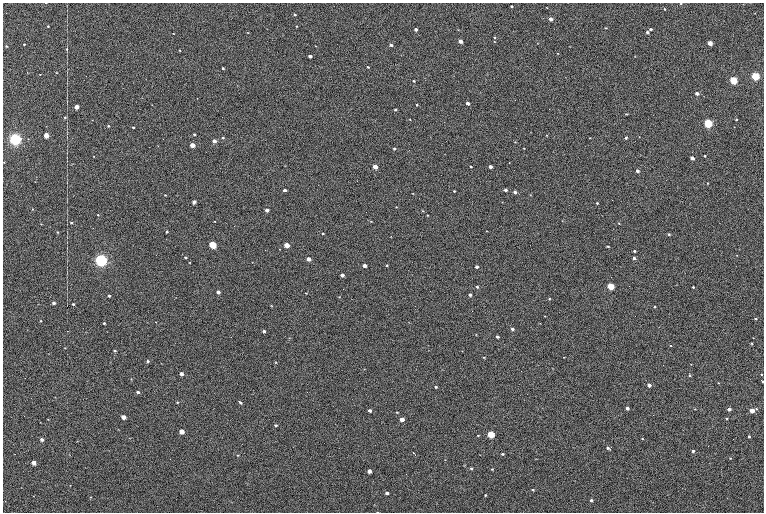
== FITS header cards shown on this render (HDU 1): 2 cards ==
NAXIS1  =                 1523
NAXIS2  =                 1020

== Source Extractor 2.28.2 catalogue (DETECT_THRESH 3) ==
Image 1523 x 1020 px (HDU 1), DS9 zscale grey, zoomed out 1/2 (1 PNG px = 2 x 2 image px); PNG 766 x 514 px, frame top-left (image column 2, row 1019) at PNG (3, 3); no overlay
Background 72.7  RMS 19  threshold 56.1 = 3 sigma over >= 5 px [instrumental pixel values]
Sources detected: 262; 45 cannot appear on this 1/2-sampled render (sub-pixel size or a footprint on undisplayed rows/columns) and are not listed; the other 217 listed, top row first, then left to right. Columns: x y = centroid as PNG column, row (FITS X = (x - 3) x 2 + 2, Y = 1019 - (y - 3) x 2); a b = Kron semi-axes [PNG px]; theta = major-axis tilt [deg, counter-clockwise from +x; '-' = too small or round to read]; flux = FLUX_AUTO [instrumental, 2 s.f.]
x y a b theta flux
46 3 3 1 - 4.8e+03
681 4 3 2 - 3.3e+03
743 4 2 2 - 1.0e+03
511 6 3 3 - 5.7e+03
547 8 3 2 - 2.5e+03
665 9 3 2 - 4.5e+03
755 13 2 1 - 1.2e+03
295 14 3 2 - 6.5e+03
550 19 3 2 - 2.7e+04
48 26 2 2 - 4.0e+03
296 26 2 2 - 2.4e+03
605 28 3 2 - 3.2e+03
267 29 2 1 - 1.1e+03
416 29 3 2 - 1.5e+04
650 29 3 2 - 8.3e+03
458 30 3 2 - 1.7e+03
647 32 3 2 - 1.1e+04
173 33 2 2 - 2.5e+03
248 33 3 3 - 2.3e+03
495 37 3 3 - 3.5e+03
460 41 3 3 - 3.4e+04
494 41 3 2 - 2.1e+03
710 43 3 3 - 5.9e+04
24 44 2 2 - 4.7e+03
391 45 3 3 - 9.3e+03
6 46 2 2 - 5.1e+03
67 49 3 2 - 2.5e+03
179 50 3 2 - 3.0e+03
557 53 3 2 - 1.8e+03
310 56 3 2 - 1.7e+04
635 57 3 2 - 1.5e+03
368 67 3 2 - 4.6e+03
223 68 3 2 - 5.6e+03
27 72 2 2 - 1.3e+03
56 73 3 2 - 2.1e+03
40 75 2 2 - 2.8e+03
755 76 3 3 - 5.7e+05
733 80 3 3 - 4.5e+05
414 81 3 2 - 4.1e+03
697 93 3 2 - 2.3e+04
197 98 2 1 - 1.3e+03
468 103 3 3 - 1.8e+04
152 105 2 2 - 1.3e+03
416 105 3 3 - 3.7e+03
76 107 3 3 - 6.5e+04
395 110 3 2 - 5.3e+03
626 114 2 2 - 3.3e+03
65 117 3 3 - 5.3e+03
410 119 3 2 - 2.1e+03
736 119 2 2 - 3.1e+03
92 120 2 2 - 1.5e+03
708 123 4 3 - 6.0e+05
46 126 2 1 - 1.1e+03
108 126 3 3 - 4.1e+03
133 127 3 2 - 5.0e+03
734 127 2 2 - 1.4e+03
194 134 3 2 - 7.8e+03
46 135 3 3 - 1.1e+05
547 135 3 2 - 2.6e+03
639 137 3 2 - 1.6e+03
223 138 3 2 - 3.3e+03
590 138 3 2 - 2.6e+03
626 138 3 2 - 6.5e+03
15 139 4 3 - 2.3e+06
28 139 3 2 - 2.5e+03
163 139 2 1 - 2.7e+03
214 141 3 3 - 2.9e+04
515 142 3 2 - 2.5e+03
192 145 3 3 - 6.2e+04
394 148 3 3 - 5.0e+03
524 148 3 2 - 1.9e+03
94 156 2 2 - 1.9e+03
705 156 3 2 - 4.5e+03
692 158 3 2 - 3.5e+04
4 162 2 2 - 1.5e+03
509 163 3 3 - 2.1e+03
490 166 3 3 - 2.8e+04
375 167 3 3 - 6.3e+04
471 167 3 2 - 4.1e+03
637 171 3 2 - 1.3e+04
35 182 3 2 - 1.3e+03
708 183 3 2 - 2.7e+03
285 190 3 2 - 1.2e+04
505 190 3 2 - 1.2e+04
454 191 3 2 - 2.9e+03
515 192 3 3 - 1.4e+04
412 193 3 2 - 2.3e+03
165 195 2 2 - 2.7e+03
531 195 3 2 - 1.9e+03
612 200 2 1 - 8.3e+02
194 202 4 3 - 1.5e+04
597 203 2 2 - 5.1e+03
396 207 4 2 - 1.7e+03
33 209 2 2 - 2.3e+03
267 210 3 3 - 1.9e+04
423 211 3 3 - 2.4e+03
98 215 3 2 - 3.1e+03
427 215 3 2 - 2.7e+03
214 221 2 2 - 2.4e+03
562 221 3 2 - 1.0e+03
71 222 3 2 - 5.9e+03
371 222 3 3 - 2.6e+03
619 223 3 2 - 2.7e+03
41 224 3 2 - 2.3e+03
487 231 3 2 - 2.1e+03
58 232 3 3 - 3.5e+03
167 232 3 2 - 5.5e+03
323 233 3 3 - 4.6e+03
669 234 3 3 - 4.4e+03
391 237 3 2 - 1.5e+03
213 245 4 3 - 3.4e+05
286 245 3 3 - 8.7e+04
608 246 3 2 - 5.0e+03
279 249 2 2 - 1.8e+03
634 251 2 2 - 5.8e+03
737 255 2 2 - 1.7e+03
186 257 3 2 - 4.1e+03
634 258 3 2 - 1.3e+04
309 259 3 3 - 3.7e+04
101 260 4 3 - 2.6e+06
189 262 3 2 - 1.9e+03
252 262 3 2 - 1.3e+03
387 265 3 3 - 3.7e+03
365 266 3 3 - 3.2e+04
476 267 3 3 - 1.0e+04
342 275 3 3 - 1.6e+04
610 286 3 3 - 2.6e+05
477 287 3 2 - 3.5e+03
693 287 3 2 - 4.7e+03
218 292 3 3 - 1.5e+04
306 293 3 2 - 2.5e+03
470 295 3 3 - 9.9e+03
109 296 3 2 - 7.2e+03
339 297 3 3 - 2.1e+03
550 299 3 3 - 3.7e+03
54 303 3 2 - 1.5e+04
73 304 2 2 - 5.2e+03
271 306 3 3 - 2.6e+03
654 307 3 2 - 4.3e+03
544 316 3 2 - 1.9e+03
755 319 2 2 - 4.8e+03
40 321 3 2 - 2.4e+03
156 322 3 2 - 1.6e+03
409 322 3 2 - 1.3e+03
104 323 3 2 - 6.4e+03
540 323 3 2 - 1.3e+03
512 329 3 3 - 9.7e+03
264 331 3 3 - 9.0e+03
107 332 3 2 - 1.1e+03
476 335 3 2 - 1.7e+03
497 337 3 2 - 8.3e+03
289 338 3 2 - 1.7e+03
753 338 2 2 - 1.8e+03
752 343 3 3 - 2.8e+03
671 345 3 2 - 3.1e+03
65 348 3 2 - 2.4e+03
115 351 3 2 - 5.2e+03
484 357 3 2 - 2.7e+03
564 357 3 1 - 1.4e+03
148 361 3 3 - 5.7e+03
276 362 4 3 - 2.7e+03
691 364 2 2 - 1.9e+03
553 368 3 3 - 1.7e+03
364 369 3 2 - 1.6e+03
442 369 3 2 - 1.8e+03
181 374 3 3 - 2.0e+04
762 375 3 2 - 2.5e+03
689 376 3 3 - 3.1e+03
131 379 3 2 - 1.3e+03
762 381 3 2 - 3.5e+03
719 383 3 2 - 2.2e+03
649 385 3 3 - 2.7e+04
436 387 3 2 - 4.5e+03
138 392 3 2 - 1.1e+04
55 397 3 2 - 1.4e+03
177 402 3 2 - 3.3e+03
240 402 4 2 - 5.7e+03
627 408 3 3 - 1.4e+04
695 409 3 2 - 1.7e+03
729 409 3 2 - 2.3e+04
756 409 3 3 - 3.9e+03
370 410 3 3 - 1.3e+04
752 410 3 3 - 6.1e+04
397 412 3 2 - 3.2e+03
123 417 3 3 - 4.8e+04
727 418 3 2 - 4.1e+03
48 419 3 2 - 2.1e+03
402 419 3 3 - 3.6e+04
275 425 3 2 - 6.8e+03
181 431 3 3 - 7.9e+04
491 434 4 3 - 2.6e+05
478 435 3 3 - 3.3e+03
749 436 3 2 - 7.2e+03
130 438 3 2 - 1.4e+03
642 439 3 3 - 3.2e+03
42 440 3 2 - 1.5e+04
608 448 4 3 - 9.0e+03
693 451 3 3 - 1.0e+04
413 453 2 1 - 5.8e+03
15 454 2 2 - 1.5e+03
502 454 3 2 - 4.6e+03
238 455 3 3 - 3.3e+03
415 455 2 1 - 1.2e+03
730 458 2 2 - 2.4e+03
536 459 3 3 - 2.1e+03
33 462 3 3 - 4.9e+04
471 468 3 3 - 5.8e+03
492 469 3 2 - 2.9e+03
369 471 3 3 - 2.7e+04
70 485 2 2 - 1.4e+03
533 490 3 2 - 5.9e+03
387 493 3 3 - 1.2e+04
485 495 3 2 - 3.6e+03
33 496 3 2 - 1.6e+03
91 497 3 3 - 2.4e+03
591 500 3 3 - 1.2e+04
377 512 3 1 - 1.4e+03
At the frame edge (FLAGS 8, measured only in part): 4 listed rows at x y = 46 3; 681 4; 762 381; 377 512
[45 sub-pixel or undisplayed-footprint detections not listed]

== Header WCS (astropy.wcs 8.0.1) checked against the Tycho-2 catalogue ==
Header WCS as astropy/WCSLIB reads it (CRVAL/CRPIX/CD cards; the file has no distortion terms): RA---TAN/DEC--TAN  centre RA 05:23:30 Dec -01:11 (80.87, -1.18 deg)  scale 1.15 arcsec/px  FOV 29.1' x 19.5'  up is +88 deg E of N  parity flipped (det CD > 0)
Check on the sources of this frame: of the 60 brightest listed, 9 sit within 3.4 arcsec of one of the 15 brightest Tycho-2 stars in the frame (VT <= 11.82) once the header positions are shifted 0.42 arcsec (0.42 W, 0.05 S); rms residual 1.30 arcsec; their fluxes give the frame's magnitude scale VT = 24.30 - 2.5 log10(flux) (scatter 0.24 mag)
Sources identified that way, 8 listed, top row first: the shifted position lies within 3.4 arcsec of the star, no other Tycho-2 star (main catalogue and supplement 1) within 6.8 arcsec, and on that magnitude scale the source's flux lands within +1.5 / -3 mag of the star's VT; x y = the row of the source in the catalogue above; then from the Tycho-2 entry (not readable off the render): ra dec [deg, ICRS J2000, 3 dp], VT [Tycho-2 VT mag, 2 dp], TYC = Tycho-2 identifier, HIP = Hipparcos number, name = IAU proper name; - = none
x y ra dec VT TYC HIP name
755 76 80.996 -1.415 9.95 4753-1018-1 - -
733 80 80.993 -1.402 10.12 4753-1097-1 - -
15 139 80.943 -0.946 8.91 4753-387-1 - -
213 245 80.879 -1.073 10.48 4753-1534-1 - -
101 260 80.867 -1.002 7.84 4753-1205-1 25199 -
610 286 80.860 -1.327 11.24 4753-1591-1 - -
181 431 80.760 -1.057 11.82 4753-1463-1 - -
491 434 80.764 -1.254 10.69 4753-1358-1 - -